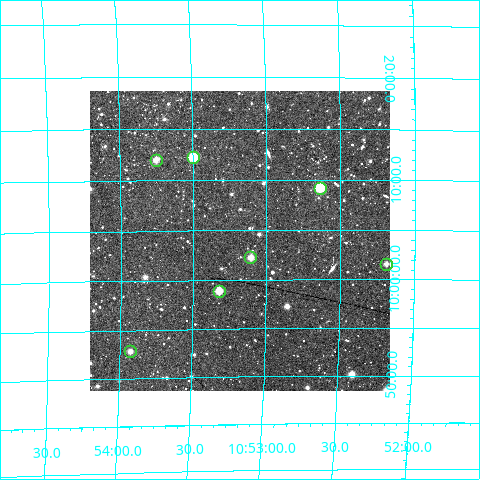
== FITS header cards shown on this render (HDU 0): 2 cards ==
NAXIS1  =                  300
NAXIS2  =                  300

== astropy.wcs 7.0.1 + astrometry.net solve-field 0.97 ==
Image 300 x 300 px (HDU 0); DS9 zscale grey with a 90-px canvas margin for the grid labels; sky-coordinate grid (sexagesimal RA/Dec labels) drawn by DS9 from the SOLVED WCS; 7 Tycho-2 reference stars matched to detected sources circled (green)
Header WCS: RA---TAN/DEC--TAN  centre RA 10:53:11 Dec +10:04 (163.30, +10.07 deg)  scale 6 arcsec/px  FOV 30.0' x 30.0'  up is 0 deg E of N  parity normal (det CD < 0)
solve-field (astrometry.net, Tycho-2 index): VERIFIED the header's WCS against the Tycho-2 star catalogue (verified at 2 index scales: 7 matches each, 0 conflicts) and refined it, rather than solving blind
Solved WCS: RA---TAN-SIP/DEC--TAN-SIP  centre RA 10:53:11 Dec +10:04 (163.30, +10.07 deg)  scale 6.04 arcsec/px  FOV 30.2' x 30.1'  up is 0 deg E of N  parity normal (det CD < 0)
The solver's refit moves the header's centre by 1.3 arcsec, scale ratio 1.007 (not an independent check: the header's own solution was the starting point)
Tycho-2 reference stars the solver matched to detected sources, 7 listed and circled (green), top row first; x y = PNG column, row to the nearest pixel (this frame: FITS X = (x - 90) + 1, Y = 300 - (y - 91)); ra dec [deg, ICRS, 3 dp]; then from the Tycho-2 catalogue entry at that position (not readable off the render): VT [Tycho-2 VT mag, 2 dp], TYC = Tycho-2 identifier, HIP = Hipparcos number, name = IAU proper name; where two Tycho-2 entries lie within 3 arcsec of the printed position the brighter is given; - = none
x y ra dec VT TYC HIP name
193 157 163.374 +10.205 9.92 849-1207-1 - -
156 160 163.438 +10.201 11.26 850-591-1 - -
320 188 163.160 +10.154 9.70 849-1318-1 53170 -
250 257 163.277 +10.038 11.26 849-1278-1 - -
386 264 163.047 +10.027 12.10 849-1398-1 - -
219 291 163.330 +9.981 10.96 846-381-1 - -
130 351 163.482 +9.880 11.76 847-287-1 - -